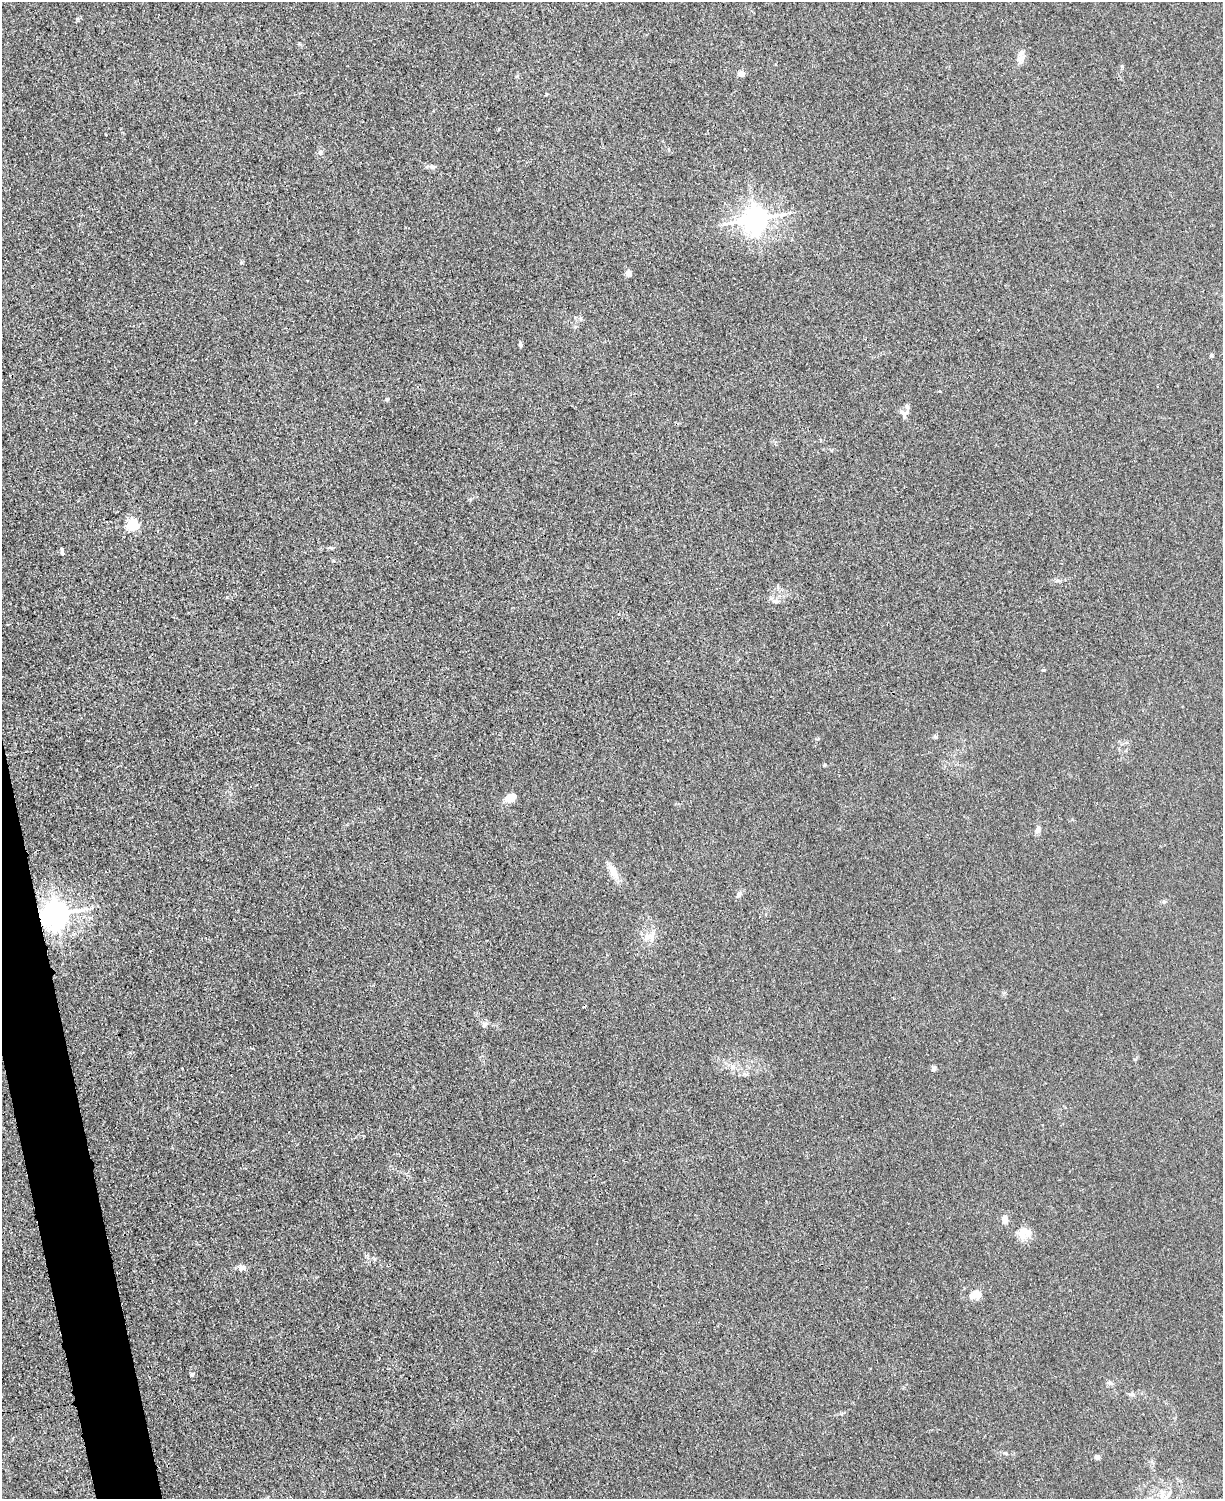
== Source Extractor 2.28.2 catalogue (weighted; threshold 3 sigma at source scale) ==
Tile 7 of 4 x 3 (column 3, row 2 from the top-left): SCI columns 2456-3676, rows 1760-3256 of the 4923 x 4898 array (HDU 1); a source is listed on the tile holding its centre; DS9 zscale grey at full resolution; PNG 1225 x 1501 px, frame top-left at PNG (2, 2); no overlay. Shown black and unused: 2% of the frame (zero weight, under 3 of 4 exposures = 2% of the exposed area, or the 3 px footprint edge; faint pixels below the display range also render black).
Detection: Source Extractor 2.28.2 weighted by HDU 2 'WHT'; one run over the whole footprint, this tile lists its part. Background 0.0151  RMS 0.0046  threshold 0.0205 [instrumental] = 3 sigma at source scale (4.5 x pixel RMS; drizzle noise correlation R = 1.50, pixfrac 1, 0.05/0.05 arcsec/px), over >= 5 px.
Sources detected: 32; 1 cosmic-ray / hot-pixel residue — not listed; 1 inside a brighter listed object's ellipse — not listed separately; the other 30 listed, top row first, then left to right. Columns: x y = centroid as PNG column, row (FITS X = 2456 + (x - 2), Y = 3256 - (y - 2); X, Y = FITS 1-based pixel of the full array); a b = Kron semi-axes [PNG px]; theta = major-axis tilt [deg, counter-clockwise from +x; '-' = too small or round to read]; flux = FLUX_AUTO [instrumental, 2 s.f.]
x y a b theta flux
1020 59 15 9 63 3.2
742 74 6 5 - 2.9
320 152 7 6 - 1.5
432 167 9 6 -10 1.5
755 219 8 8 - 490
628 273 5 5 - 2.8
520 344 7 4 -87 0.8
1211 355 5 4 - 0.62
904 413 14 10 27 2.5
133 525 5 5 - 59
62 551 9 3 -77 0.84
775 601 10 6 7 1.7
1043 670 5 3 - 0.52
935 737 6 5 - 0.69
511 798 12 8 19 5.8
1038 830 8 7 - 1.9
614 871 22 10 -75 4.8
738 895 10 6 57 1.6
56 914 8 8 - 580
651 937 12 9 -24 3.5
485 1025 9 6 59 1.4
934 1069 6 6 - 1
1005 1219 11 8 -90 2.3
1023 1233 15 11 19 7.4
242 1267 11 8 -4 2.1
976 1294 18 11 16 4.6
192 1374 6 5 - 1
1109 1383 8 4 -9 0.98
1097 1457 4 4 - 3.3
1162 1495 16 8 89 4.5
Overlapping masked pixels (flux is a lower limit): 1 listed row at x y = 56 914
Unlisted compact peaks at least as high as the median listed source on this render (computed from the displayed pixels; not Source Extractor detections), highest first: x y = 387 399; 1122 66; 824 765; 241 263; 227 597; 77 19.